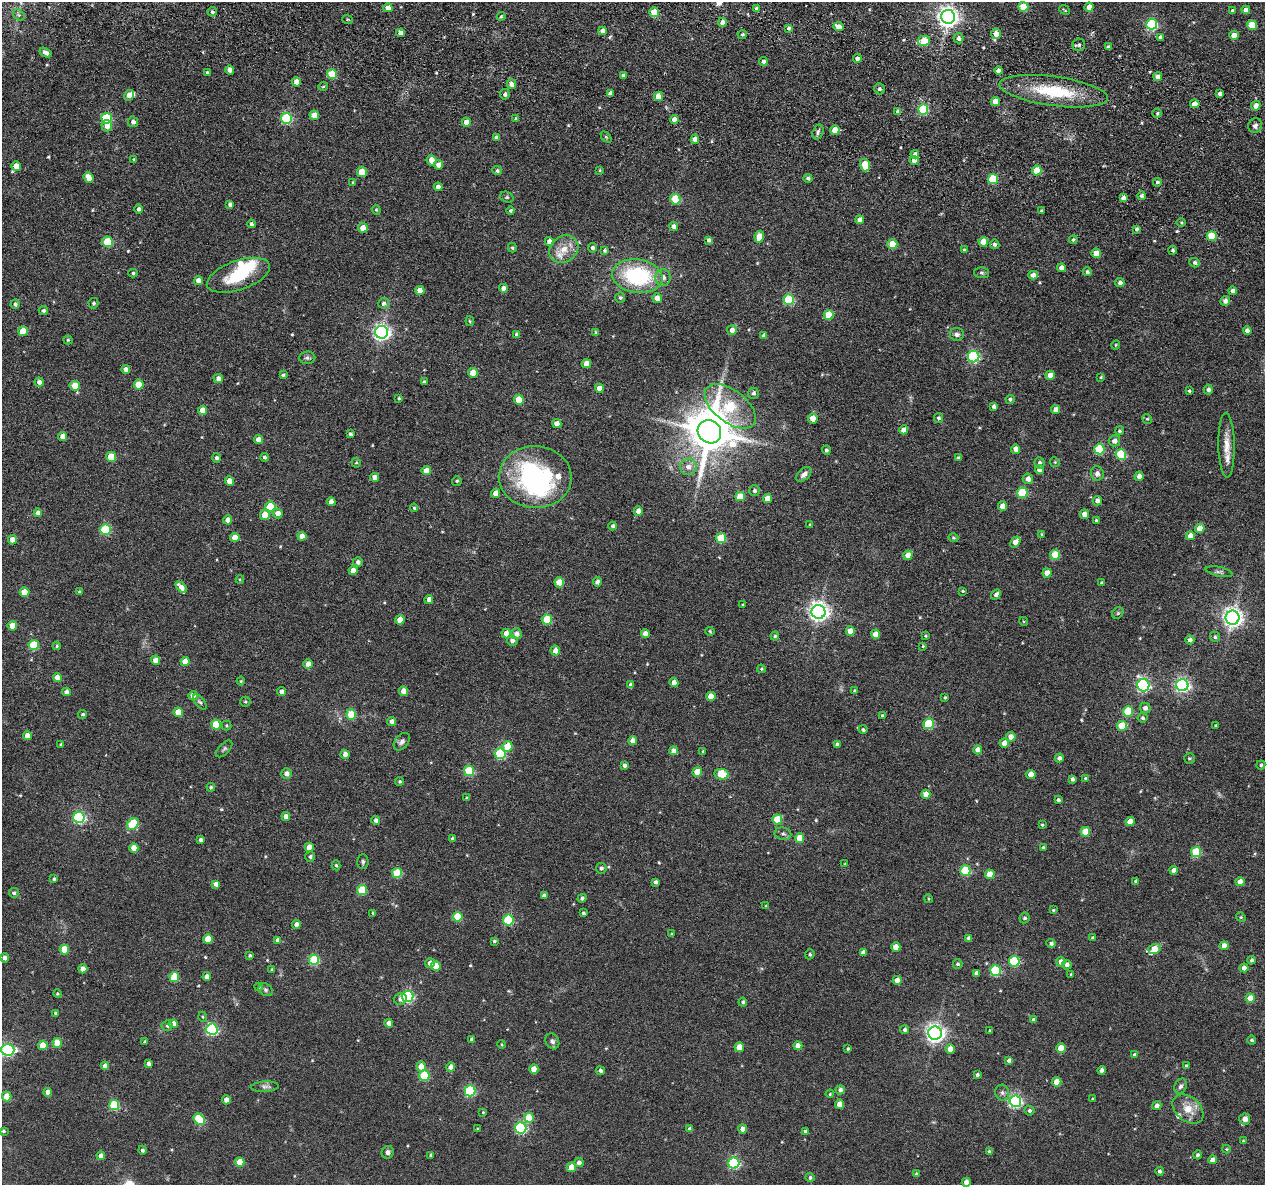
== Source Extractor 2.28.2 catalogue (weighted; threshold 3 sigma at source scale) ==
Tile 11 of 4 x 4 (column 3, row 3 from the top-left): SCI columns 2614-3876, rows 1384-2566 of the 5225 x 5247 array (HDU 1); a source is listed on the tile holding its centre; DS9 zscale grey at full resolution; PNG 1267 x 1187 px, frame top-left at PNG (2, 2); each listed source drawn as its Kron ellipse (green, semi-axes under 4 px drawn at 4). Shown black and unused: <1% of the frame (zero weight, under 3 of 6 exposures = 5% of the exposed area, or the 3 px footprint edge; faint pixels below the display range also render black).
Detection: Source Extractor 2.28.2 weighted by HDU 2 'WHT'; one run over the whole footprint, this tile lists its part. Background 0.0635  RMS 0.0085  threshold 0.0348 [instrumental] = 3 sigma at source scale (4.09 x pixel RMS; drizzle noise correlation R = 1.36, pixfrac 0.8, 0.05/0.05 arcsec/px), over >= 5 px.
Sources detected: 547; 1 too faint to see at this stretch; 3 inside a brighter object's white glare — neither listed nor drawn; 8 inside a brighter listed object's ellipse — not listed separately; of the other 535, all 500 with FLUX_AUTO >= 0.764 (the completeness limit of this list) listed and drawn (35 fainter detections not listed), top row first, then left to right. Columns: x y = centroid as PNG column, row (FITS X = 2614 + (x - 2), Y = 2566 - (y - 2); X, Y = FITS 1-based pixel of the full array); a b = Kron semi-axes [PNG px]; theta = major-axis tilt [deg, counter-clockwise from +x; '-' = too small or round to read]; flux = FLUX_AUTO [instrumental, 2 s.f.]
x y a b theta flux
1023 7 5 5 - 23
1089 7 4 4 - 7.4
388 8 4 4 - 6.5
756 8 3 3 - 1.9
1064 10 6 2 -41 0.83
1246 10 4 4 - 4
1233 11 4 4 - 2.2
212 12 5 4 - 1.7
654 12 5 4 - 25
19 15 6 5 - 1.5
501 16 4 3 - 0.93
948 17 7 7 - 470
348 19 5 3 - 0.85
722 22 4 4 - 3.9
1152 24 5 5 - 84
1252 25 5 5 - 19
839 27 5 4 - 7
788 28 4 4 - 1.5
602 31 4 4 - 4.3
400 33 4 4 - 3.9
996 33 5 5 - 6.5
742 34 4 4 - 1.6
1234 35 4 4 - 6.3
1161 37 4 4 - 3.2
958 38 5 5 - 3.3
924 41 6 5 - 21
1079 45 6 6 - 2
1108 47 4 3 - 1.7
45 53 6 4 -32 3.1
857 59 4 4 - 4
763 61 4 4 - 2.8
230 70 4 4 - 4.8
998 71 4 4 - 3.6
207 72 3 3 - 1.2
332 74 5 5 - 26
623 76 4 3 - 2.6
1158 77 4 4 - 4.6
296 82 4 4 - 6.4
511 84 5 4 - 4.3
323 86 4 3 - 0.83
879 89 6 5 - 1.3
1054 91 54 14 -8 45
610 93 4 4 - 3.8
505 94 5 4 - 1.8
1220 94 4 3 - 2.5
129 95 5 5 - 6.1
658 96 4 4 - 12
995 102 4 4 - 10
1195 104 5 4 - 9.8
1256 106 5 4 - 6.2
923 109 5 5 - 55
898 112 4 4 - 4.2
1157 113 4 4 - 1.4
314 115 5 4 - 9.2
106 118 5 5 - 40
287 118 5 5 - 72
516 118 4 4 - 1.3
674 120 4 4 - 6.5
133 122 5 5 - 2.6
466 122 4 4 - 6.9
107 126 5 5 - 5.3
1255 126 7 7 - 2.4
835 130 4 4 - 14
818 132 8 5 72 2
606 137 6 4 -45 1.1
496 138 4 4 - 3.7
695 139 4 4 - 5.8
915 154 4 4 - 2.8
134 160 4 3 - 1.4
432 160 5 5 - 8.5
914 160 4 4 - 7.7
438 165 4 4 - 4.9
865 165 6 4 -72 19
16 166 5 4 - 8.7
600 170 4 3 - 0.95
1037 170 5 5 - 22
497 171 5 4 - 1.6
362 172 5 5 - 21
89 177 6 4 -52 9.7
808 178 4 4 - 1.9
993 179 5 5 - 44
1157 182 4 4 - 1.8
353 183 4 3 - 1.4
438 187 4 4 - 4.4
1141 196 4 4 - 2.1
507 197 7 5 -20 1.2
1123 198 4 4 - 3.7
675 199 5 5 - 28
230 204 4 4 - 2.6
139 209 4 4 - 1.9
376 210 5 4 - 0.94
511 211 4 4 - 1.3
1041 211 4 3 - 1.1
860 220 4 4 - 5.1
1181 223 5 3 - 0.91
251 224 4 4 - 1.7
674 226 4 4 - 4.6
363 228 5 4 - 9.8
1136 229 4 3 - 1.6
1212 236 5 5 - 25
759 237 6 4 81 14
708 240 4 4 - 2.1
1073 240 4 3 - 1.2
549 241 4 4 - 4.3
107 242 5 5 - 34
983 242 5 4 - 10
892 244 5 5 - 17
995 244 5 5 - 1.9
512 248 5 4 - 1.1
592 248 4 4 - 2
564 249 15 12 37 11
605 250 4 4 - 1.4
964 250 4 4 - 1.1
1173 250 4 4 - 1.5
1096 253 5 4 - 15
1195 263 5 4 - 1.9
1061 268 4 4 - 4
1087 272 4 4 - 1.8
133 273 4 4 - 1.2
981 273 7 5 -2 1.5
238 275 33 14 19 32
1033 275 5 4 - 4.4
637 276 25 17 -8 71
663 277 8 7 - 4
198 281 4 4 - 6.3
1120 283 4 4 - 3.1
503 288 4 4 - 4.3
420 291 5 4 - 8.5
1233 291 4 4 - 4.3
620 298 5 5 - 1.4
657 298 5 4 - 6.3
789 300 5 5 - 51
1225 301 5 4 - 3.3
93 303 5 5 - 1.3
384 303 5 5 - 2.5
15 304 5 4 - 2.1
43 310 4 4 - 1.8
829 315 5 5 - 24
470 321 5 4 - 0.78
732 330 5 5 - 4.2
23 331 5 5 - 17
1247 331 4 4 - 4.1
382 332 6 6 - 270
595 332 4 3 - 0.89
517 334 4 4 - 2.3
957 334 7 6 - 2.8
764 336 4 4 - 3.8
68 340 4 4 - 0.94
1116 345 4 4 - 0.84
974 357 5 5 - 92
307 358 8 6 4 1.9
586 364 4 4 - 12
126 369 4 4 - 4.7
473 373 5 4 - 13
283 375 4 3 - 1.3
1050 375 4 4 - 8.3
1101 377 4 4 - 0.82
218 378 5 4 - 3.4
39 382 4 4 - 3.7
424 382 4 4 - 1.8
139 384 5 5 - 19
75 386 5 5 - 12
599 388 4 4 - 7.5
1208 390 5 4 - 2.8
1189 391 4 3 - 0.96
753 393 5 5 - 2.1
399 398 3 3 - 0.96
1010 399 4 4 - 1.8
519 400 5 4 - 14
730 406 30 16 -37 65
994 406 4 3 - 2.2
1056 409 4 4 - 6
202 410 5 4 - 9.3
813 418 5 5 - 12
938 418 5 4 - 1.7
1147 419 5 4 - 1.1
557 423 4 4 - 6.5
904 430 4 4 - 5.8
1119 431 5 4 - 1.3
709 432 12 11 - 3200
350 434 4 3 - 1.7
63 437 4 4 - 7
258 440 4 4 - 8.2
1114 441 5 5 - 4.1
1227 445 32 8 -89 10
1016 449 4 4 - 5.5
1099 449 5 5 - 39
826 450 4 4 - 1.7
1121 454 5 5 - 41
111 457 5 5 - 25
265 457 4 3 - 1.7
216 458 4 4 - 2.1
958 458 4 4 - 1.3
1055 462 5 4 - 0.92
356 463 5 4 - 0.92
1039 463 6 5 - 2.3
688 467 8 8 - 5.5
1039 469 4 4 - 5.9
426 471 5 4 - 8
1097 473 7 6 - 3.4
804 474 9 5 42 3.7
1139 476 4 4 - 4.7
375 477 4 4 - 5.1
535 477 36 31 -2 120
1028 479 5 5 - 5
230 481 5 4 - 9
457 481 5 4 - 1.2
754 491 5 5 - 1.9
495 493 4 4 - 6.9
1022 493 5 5 - 39
740 496 5 4 - 14
768 498 4 4 - 10
1097 501 4 4 - 4
331 502 4 4 - 6.3
1003 506 4 4 - 8.7
270 507 5 5 - 29
414 508 4 4 - 1.1
638 511 4 4 - 4.6
38 513 4 4 - 4.9
278 513 5 5 - 6.7
1084 514 4 4 - 5
265 515 5 5 - 14
228 520 4 4 - 5.9
1096 520 4 4 - 0.89
810 525 3 3 - 1.2
613 526 4 4 - 2
1200 528 5 4 - 9.7
105 529 5 5 - 52
1042 534 3 3 - 0.84
302 536 4 4 - 5.7
1190 536 4 4 - 8
235 538 5 4 - 10
721 538 5 5 - 31
953 538 5 4 - 0.97
13 540 4 4 - 6.9
1015 542 6 4 53 8.3
908 555 4 4 - 8.9
1055 555 5 5 - 18
358 562 5 5 - 2.7
353 571 4 4 - 7.4
1219 572 13 4 -12 2.3
1047 573 4 4 - 8.7
240 580 4 4 - 0.76
559 582 5 5 - 16
597 582 4 4 - 3.5
1101 583 3 3 - 1.1
181 587 7 4 -46 5.7
963 591 4 3 - 0.83
25 592 5 5 - 15
79 592 4 3 - 0.98
996 594 5 4 - 2.3
429 599 4 4 - 3.9
743 605 3 3 - 1
818 612 7 7 - 410
1118 613 6 5 - 1
1232 618 7 7 - 430
400 620 4 4 - 9.7
547 620 5 5 - 30
1024 621 4 4 - 0.76
12 626 5 4 - 12
710 631 5 4 - 0.9
850 631 4 4 - 8
645 633 4 4 - 5.6
506 634 5 5 - 6.1
516 634 5 5 - 4.3
875 634 4 4 - 8
775 636 4 4 - 1.2
925 636 4 3 - 0.86
1215 637 5 5 - 1.5
512 640 5 5 - 3.3
1190 640 4 4 - 2.9
34 645 5 5 - 37
57 646 4 4 - 0.91
923 646 4 4 - 0.88
555 651 5 5 - 5.2
156 660 4 4 - 5.9
185 661 4 4 - 9
308 664 4 4 - 7.4
761 669 4 3 - 0.99
57 677 4 4 - 6.8
241 681 4 4 - 0.92
674 683 4 4 - 5.2
631 685 4 4 - 3.1
1143 685 6 6 - 140
1182 685 6 6 - 170
281 691 4 4 - 2.9
404 691 4 4 - 9.9
855 691 4 4 - 2
66 692 4 4 - 4.8
193 695 4 4 - 7
711 696 4 4 - 11
945 697 4 4 - 1.1
200 702 9 4 -51 1.5
245 702 5 5 - 1.1
1145 708 5 5 - 3.1
1128 711 5 5 - 29
178 712 5 4 - 13
83 714 4 4 - 1.3
351 714 5 5 - 21
882 716 4 3 - 1.1
1143 718 5 4 - 1.6
392 721 4 4 - 4.1
929 724 5 5 - 50
216 725 5 5 - 23
226 726 5 5 - 1.1
1122 726 5 5 - 24
1216 726 4 3 - 1.4
863 730 4 4 - 1.6
27 736 4 4 - 7.8
1011 737 5 5 - 5.8
633 741 4 4 - 5.7
402 742 10 6 50 2.6
1004 743 4 4 - 6.5
837 744 4 4 - 2.1
61 745 3 3 - 1.3
507 746 5 5 - 15
224 749 10 5 45 1.5
978 750 4 4 - 6.5
673 751 4 4 - 5.5
703 751 4 4 - 0.89
345 754 4 4 - 5.6
500 754 5 5 - 52
1059 758 4 4 - 2.5
1189 758 5 5 - 1.2
624 765 4 4 - 2.7
1261 765 4 4 - 1.3
469 771 5 5 - 42
697 772 5 5 - 16
287 773 5 5 - 4
722 774 7 5 -10 30
1031 774 4 4 - 10
1085 778 4 4 - 0.99
1072 779 4 3 - 2.4
400 781 4 4 - 1.3
211 787 4 4 - 1.3
926 794 4 4 - 8.1
467 798 4 3 - 1.2
1058 800 4 4 - 1.8
286 816 4 4 - 5.2
79 817 5 5 - 110
777 819 5 5 - 23
376 820 4 4 - 2.8
1130 822 4 4 - 11
133 824 7 5 45 33
1042 825 4 3 - 0.88
1085 832 5 5 - 17
783 834 8 6 -10 2.2
800 838 4 4 - 14
452 839 3 3 - 1.3
200 840 4 3 - 2.4
309 847 4 4 - 8.5
134 848 4 4 - 11
1043 848 3 3 - 1.3
1196 852 5 5 - 40
310 856 5 5 - 1.6
363 862 7 5 86 1.6
845 864 4 4 - 0.97
336 865 5 4 - 1.1
601 868 5 5 - 1.9
1174 870 4 4 - 4.6
965 871 5 5 - 53
397 873 5 5 - 29
990 874 5 4 - 12
54 879 3 3 - 1.3
1136 881 4 3 - 1.1
655 882 4 3 - 2
1240 882 4 4 - 6.5
216 884 4 4 - 4.4
362 890 5 5 - 31
14 893 5 5 - 2
544 896 4 4 - 2.7
582 898 4 4 - 1.9
928 899 4 3 - 0.86
766 906 4 4 - 0.94
1053 910 4 3 - 0.88
373 913 4 4 - 0.9
583 913 4 3 - 0.99
457 917 5 5 - 27
1241 917 5 4 - 0.96
1024 918 5 5 - 1.6
508 920 5 5 - 49
296 925 4 4 - 5.1
672 934 4 3 - 0.84
969 938 4 4 - 2.9
1093 938 4 3 - 1.5
208 939 5 5 - 17
278 940 4 4 - 4.2
494 941 4 3 - 1.3
1051 943 4 4 - 2.2
1224 946 4 4 - 7.4
896 947 4 4 - 10
64 949 5 4 - 19
1154 949 6 5 - 15
863 952 4 4 - 3.8
810 954 5 4 - 1.1
250 955 4 3 - 1.3
5 958 4 4 - 2.5
314 960 5 5 - 48
1251 960 4 4 - 1.6
1014 961 5 5 - 58
1061 962 5 4 - 5.4
430 963 5 5 - 4.6
958 964 5 4 - 1.5
1067 965 5 4 - 3.1
436 966 5 4 - 17
1244 968 4 4 - 5.7
83 969 4 4 - 7.3
272 969 3 3 - 0.79
995 970 5 5 - 49
976 973 4 4 - 3
1071 974 4 4 - 0.9
174 977 5 5 - 24
207 977 4 4 - 4.3
897 980 4 4 - 7.4
259 987 4 4 - 0.79
266 990 7 6 - 1.6
57 994 4 4 - 0.87
408 996 5 5 - 88
1250 998 4 4 - 13
400 999 6 5 - 3.2
743 1002 4 4 - 1.8
56 1013 4 3 - 1.6
203 1017 5 3 - 0.83
1033 1020 4 3 - 2.3
389 1023 4 4 - 4.7
173 1024 4 4 - 6.9
167 1026 5 5 - 1.7
212 1029 6 5 - 100
905 1030 4 4 - 1.9
990 1030 3 3 - 1
935 1033 6 6 - 380
472 1039 4 3 - 2.2
1252 1040 4 4 - 1.5
552 1041 8 6 -62 2.4
145 1042 3 3 - 1
57 1043 5 4 - 17
502 1044 4 3 - 0.81
43 1045 5 4 - 14
798 1046 4 4 - 7
739 1047 4 4 - 12
1061 1048 5 4 - 14
848 1049 3 3 - 1.1
950 1049 4 4 - 9
8 1050 6 5 - 120
1135 1055 4 4 - 2.6
1009 1060 4 4 - 2.2
148 1063 4 3 - 2.3
105 1066 4 4 - 4.8
421 1066 5 4 - 9.9
1186 1066 4 3 - 1.3
451 1067 4 4 - 5.2
534 1069 4 4 - 10
1102 1070 4 4 - 3.7
600 1071 4 4 - 1.9
424 1075 5 5 - 41
977 1075 4 3 - 1.5
1057 1082 4 4 - 13
1181 1086 8 6 63 2.2
265 1087 14 5 3 2.7
840 1090 5 4 - 3
470 1091 5 5 - 70
48 1092 4 4 - 5.2
1002 1093 8 7 - 2.3
830 1094 4 3 - 0.78
7 1097 5 4 - 16
1093 1099 3 3 - 0.96
226 1100 4 4 - 6.7
1015 1101 6 6 - 140
840 1104 4 4 - 9.5
114 1105 5 5 - 45
1157 1106 4 4 - 3.4
1188 1109 17 12 -40 11
1029 1111 5 4 - 1.9
483 1112 4 4 - 0.79
529 1118 5 4 - 20
199 1119 6 5 - 30
1245 1119 5 5 - 5.7
521 1128 5 5 - 87
477 1129 3 3 - 0.77
690 1129 4 4 - 2.3
743 1129 4 4 - 4.8
3 1131 3 3 - 1.1
805 1131 4 4 - 2.8
1243 1141 4 3 - 0.96
1226 1149 4 4 - 0.92
142 1150 4 4 - 1.8
989 1151 4 4 - 0.89
388 1152 6 6 - 2.5
431 1155 4 3 - 1.2
1198 1155 4 4 - 1.7
101 1156 4 4 - 4.9
1212 1160 4 4 - 4.9
240 1162 5 4 - 16
579 1162 5 4 - 3.2
734 1163 5 5 - 94
571 1167 5 4 - 14
1159 1171 4 4 - 1.8
916 1174 4 3 - 1.7
810 1177 5 4 - 1.6
966 1182 4 4 - 5
Overlapping masked pixels (flux is a lower limit): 1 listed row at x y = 1054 91
Isophote crosses this tile's border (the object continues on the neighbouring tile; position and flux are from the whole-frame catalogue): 2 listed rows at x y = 8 1050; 966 1182